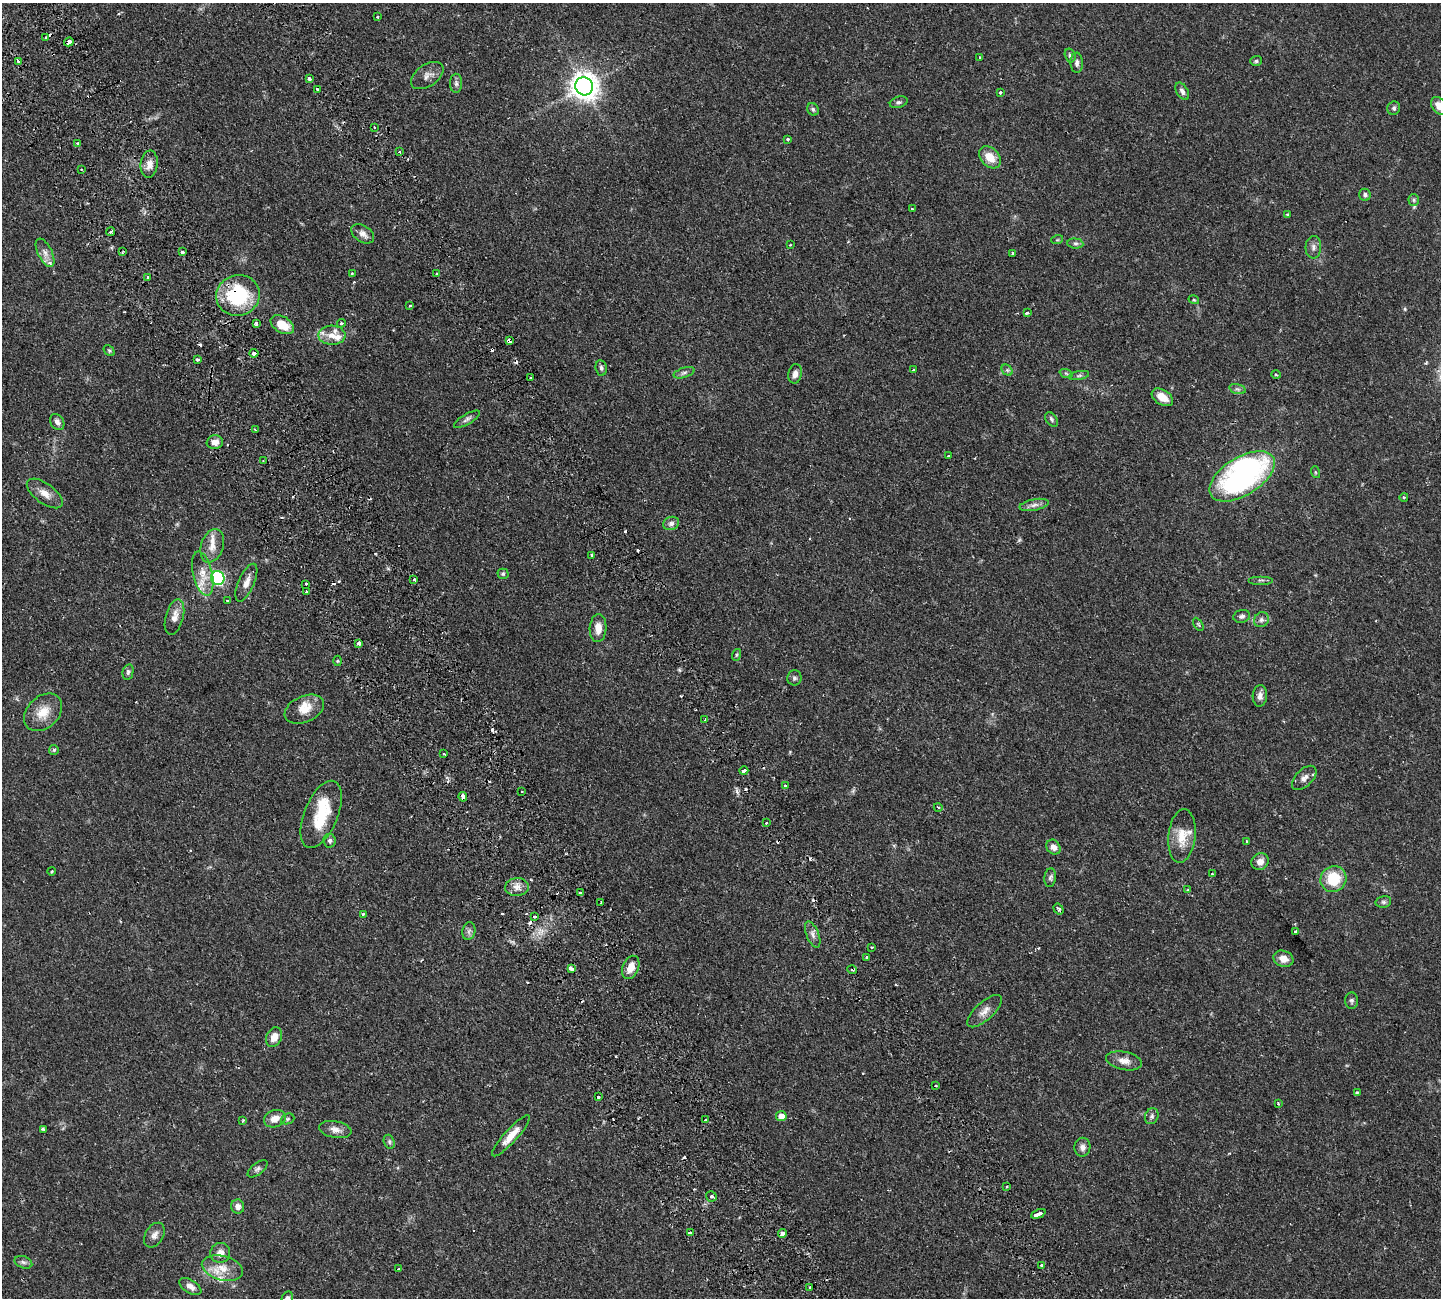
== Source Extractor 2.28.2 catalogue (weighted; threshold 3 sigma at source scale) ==
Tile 11 of 4 x 4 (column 3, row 3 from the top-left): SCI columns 3110-4548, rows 1639-2934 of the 6326 x 6317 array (HDU 1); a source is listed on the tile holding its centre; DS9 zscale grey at full resolution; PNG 1443 x 1300 px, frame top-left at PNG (2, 3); each listed source drawn as its Kron ellipse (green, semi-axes under 4 px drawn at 4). Shown black and unused: <1% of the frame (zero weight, under 2 of 3 exposures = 12% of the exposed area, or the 3 px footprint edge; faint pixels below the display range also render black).
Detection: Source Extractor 2.28.2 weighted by HDU 2 'WHT'; one run over the whole footprint, this tile lists its part. Background 0.0542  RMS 0.0052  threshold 0.0233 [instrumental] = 3 sigma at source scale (4.5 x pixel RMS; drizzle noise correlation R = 1.50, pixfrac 1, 0.05/0.05 arcsec/px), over >= 5 px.
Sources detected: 211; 1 inside a brighter object's white glare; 26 cosmic-ray / hot-pixel residue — neither listed nor drawn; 9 inside a brighter listed object's ellipse — not listed separately; the other 175 listed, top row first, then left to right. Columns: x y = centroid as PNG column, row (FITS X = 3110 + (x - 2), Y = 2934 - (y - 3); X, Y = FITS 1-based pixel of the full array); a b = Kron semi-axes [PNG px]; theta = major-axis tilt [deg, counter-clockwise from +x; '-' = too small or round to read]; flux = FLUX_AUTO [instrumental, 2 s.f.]
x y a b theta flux
378 17 4 2 - 0.42
46 38 3 2 - 0.99
69 42 5 4 - 2.6
1070 55 7 5 -74 0.99
980 57 3 2 - 0.52
18 61 3 3 - 4.5
1256 61 6 5 - 0.95
1077 63 10 6 -88 1.8
427 76 18 10 35 3.5
309 79 4 3 - 1.6
456 83 9 6 -89 1.5
584 86 9 8 - 560
317 90 3 3 - 2.6
1182 91 9 5 -59 1.7
1000 92 3 3 - 1.2
899 102 9 5 17 1.2
1439 106 10 7 -48 4.5
1394 108 7 6 - 1.2
813 109 6 5 - 0.9
374 127 2 2 - 0.57
788 139 3 3 - 0.74
78 143 3 3 - 0.95
399 152 3 3 - 1.5
990 157 12 9 -48 7.6
149 164 14 8 84 3.9
81 170 3 2 - 0.42
1365 195 6 5 - 1.2
1414 200 6 5 - 0.83
912 209 3 3 - 1.1
1287 214 3 2 - 0.34
111 232 4 3 - 2.7
363 234 13 8 -34 2.8
1057 240 6 3 18 0.55
1075 243 8 5 -5 1.2
790 245 3 2 - 0.42
1313 247 11 7 87 2.1
123 251 3 2 - 0.49
182 252 3 3 - 1.4
45 253 15 7 -64 3
1013 253 3 3 - 1.2
352 274 3 3 - 1.6
437 274 3 3 - 0.62
148 277 3 3 - 1.5
238 295 22 20 17 34
1194 300 5 3 - 0.46
410 306 3 2 - 0.82
1027 313 3 3 - 1.1
341 323 4 3 - 0.61
256 324 4 4 - 2.1
282 325 13 8 -31 9.7
332 335 13 9 -2 4.8
509 341 4 3 - 4.1
109 351 6 4 -49 0.74
254 353 4 3 - 2.2
197 359 3 3 - 1.2
601 368 8 5 -82 1.2
913 370 4 2 - 0.42
1007 370 6 5 - 0.99
684 373 11 5 17 1.5
1066 373 7 4 -20 0.78
795 374 10 6 79 2.5
1276 374 4 3 - 0.49
1079 375 10 4 11 1.1
530 378 2 2 - 0.48
1237 389 8 4 -14 1.1
1162 397 12 7 -33 5.5
467 419 15 5 30 1.5
1052 419 8 5 -52 1
57 422 9 6 -58 2
256 430 3 2 - 0.68
215 442 8 7 - 3.1
948 456 3 2 - 0.35
263 461 3 2 - 0.36
1315 472 6 4 -71 0.6
1242 476 37 19 32 120
45 493 21 9 -36 4.8
1404 497 4 3 - 0.44
1034 505 15 5 11 2.3
671 523 8 6 22 1.8
212 546 17 11 71 5.1
591 555 3 3 - 0.73
203 574 22 9 -77 6.9
503 574 5 5 - 0.77
218 578 7 6 - 70
414 579 2 2 - 0.67
1261 580 12 2 0 0.88
246 583 20 8 66 4.4
306 584 3 3 - 4.3
306 592 3 2 - 0.83
227 601 3 3 - 0.46
1242 616 8 6 13 1.4
174 617 18 9 75 4.5
1261 620 8 7 - 1.5
1198 624 7 4 -59 0.66
598 628 14 8 86 4.8
359 643 4 3 - 2
736 655 6 4 72 0.67
337 661 5 3 - 0.52
128 672 8 5 77 1.1
794 678 8 7 - 1.2
1260 696 11 7 85 2.2
304 709 21 13 24 7.6
43 712 22 15 44 8.8
705 720 3 2 - 0.7
54 750 5 5 - 0.68
443 754 3 3 - 1.4
744 771 4 3 - 4.9
1304 778 15 8 45 2.8
786 786 3 3 - 2.1
522 792 3 3 - 2.7
463 797 5 3 - 2.8
938 807 4 3 - 0.44
321 814 36 17 68 20
766 823 3 2 - 0.48
1182 836 27 13 84 9.2
330 841 7 6 - 1.3
1247 841 3 3 - 1.2
1053 847 8 6 -50 2.6
1260 862 9 8 - 3.5
52 871 4 3 - 0.55
1212 874 4 2 - 0.46
1050 878 9 5 83 1.3
1333 879 13 12 - 17
517 887 12 9 5 3.2
1188 890 3 2 - 0.48
581 893 4 3 - 5
601 902 3 2 - 0.37
1383 902 8 6 13 1
1058 909 6 4 -56 1.7
363 914 3 3 - 1.1
534 916 3 3 - 3.3
469 931 9 6 76 1.6
1295 932 3 3 - 1.1
813 934 14 6 -68 2.3
871 947 3 2 - 0.81
867 957 3 3 - 1.9
1283 959 10 8 -20 4.4
631 967 12 8 67 5.6
571 968 4 3 - 4.7
852 970 5 3 - 0.57
1351 1001 8 6 -87 1.2
984 1011 22 9 42 4.2
274 1037 10 7 64 4.5
1124 1061 18 9 -12 4
935 1086 3 3 - 1.4
1357 1092 4 3 - 0.66
598 1097 3 3 - 0.76
1278 1104 4 3 - 0.57
781 1116 5 5 - 5.3
1152 1116 8 6 67 1.3
275 1119 11 8 20 4.6
288 1119 7 5 22 0.84
243 1120 4 3 - 0.45
705 1120 3 3 - 2.2
43 1129 4 4 - 0.75
335 1129 16 8 -10 3.4
511 1136 27 6 48 6.7
389 1142 7 5 -71 1
1082 1147 9 8 - 2.4
258 1169 12 5 38 1.5
1006 1187 3 3 - 0.74
711 1196 5 5 - 1.3
238 1207 7 6 - 2.7
1038 1214 7 3 25 8.7
690 1233 4 3 - 0.92
782 1234 4 4 - 5.9
154 1235 13 9 59 2.9
220 1253 10 10 - 3.4
23 1262 9 6 -20 1.5
1041 1265 3 3 - 1.1
222 1268 21 12 -14 7.9
399 1269 3 2 - 0.77
190 1287 12 6 -32 3
810 1288 3 3 - 1.5
287 1298 7 5 77 1.6
Overlapping masked pixels (flux is a lower limit): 8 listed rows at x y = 69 42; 584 86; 238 295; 509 341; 463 797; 517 887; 1058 909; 782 1234
Isophote crosses this tile's border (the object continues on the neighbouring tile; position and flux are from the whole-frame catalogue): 2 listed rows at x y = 1439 106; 287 1298